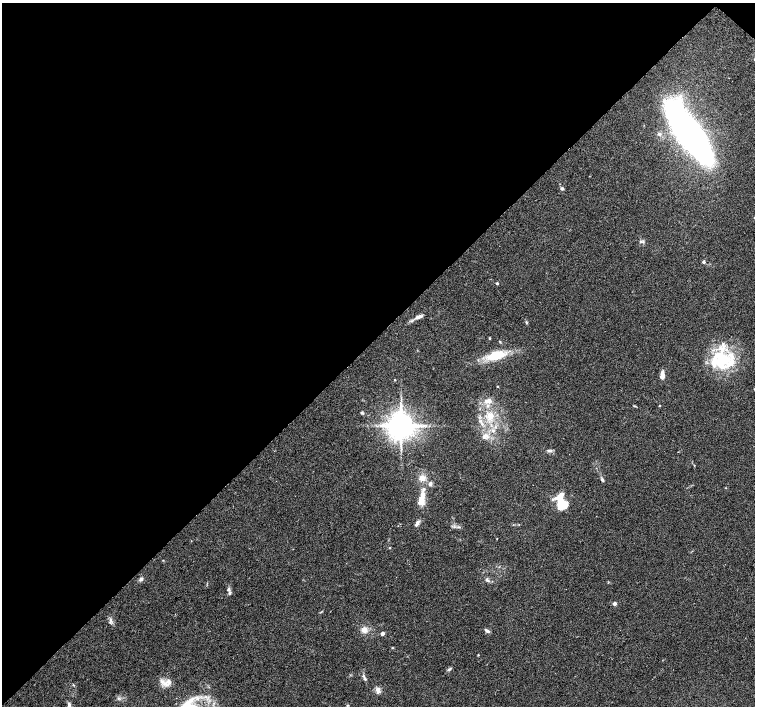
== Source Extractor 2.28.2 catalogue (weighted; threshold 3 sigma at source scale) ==
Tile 2 of 4 x 4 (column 2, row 1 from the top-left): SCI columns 1528-3032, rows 4411-5818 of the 6070 x 6070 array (HDU 1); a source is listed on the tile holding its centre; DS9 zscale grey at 2 x 2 block average (1 PNG px = mean of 2 x 2 image px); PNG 757 x 708 px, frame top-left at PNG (2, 3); no overlay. Shown black and unused: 48% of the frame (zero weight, under 2 of 3 exposures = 2% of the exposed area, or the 3 px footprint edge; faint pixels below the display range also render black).
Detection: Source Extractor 2.28.2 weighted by HDU 2 'WHT'; one run over the whole footprint, this tile lists its part. Background 0.118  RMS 0.0099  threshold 0.0445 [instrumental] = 3 sigma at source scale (4.5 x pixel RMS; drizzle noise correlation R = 1.50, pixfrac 1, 0.0396/0.0396 arcsec/px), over >= 5 px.
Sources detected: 60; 1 inside a brighter object's white glare — not listed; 8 inside a brighter listed object's ellipse — not listed separately; the other 51 listed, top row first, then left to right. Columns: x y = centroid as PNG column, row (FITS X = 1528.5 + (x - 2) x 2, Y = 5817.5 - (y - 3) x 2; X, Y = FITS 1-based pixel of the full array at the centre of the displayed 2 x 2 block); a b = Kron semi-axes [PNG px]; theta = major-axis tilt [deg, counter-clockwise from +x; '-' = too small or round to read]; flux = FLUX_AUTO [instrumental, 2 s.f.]
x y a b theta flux
689 133 40 13 -55 1900
659 134 5 4 - 4
562 189 4 3 - 3.9
641 241 9 3 -4 4.2
704 262 3 3 - 4.6
497 283 3 2 - 3.1
419 317 11 4 22 11
526 322 5 3 - 2.6
490 338 3 2 - 1.5
496 355 20 8 13 62
724 360 33 22 -10 130
662 375 11 4 83 12
395 380 3 2 - 1.3
497 386 2 2 - 1.7
488 401 12 6 15 16
660 405 2 2 - 1.6
634 406 4 2 - 1.9
362 413 5 3 - 3.1
490 416 11 9 -76 29
482 424 5 2 - 3.2
401 425 7 6 - 3800
493 431 4 4 - 5.9
485 436 10 8 8 15
549 451 8 3 -13 4.6
422 478 8 7 - 16
602 480 6 3 -57 4
430 484 3 3 - 9.4
421 501 10 8 72 22
561 503 8 7 - 87
418 522 7 5 33 6
459 527 4 2 - 2.7
497 539 2 2 - 0.81
390 548 3 3 - 1.6
163 560 3 2 - 1.1
141 579 5 4 - 5.5
487 580 8 4 -47 5.1
229 593 5 4 - 4.4
615 604 3 2 - 13
110 620 5 3 - 5.1
364 630 8 7 - 14
487 631 7 3 -36 6.3
382 634 3 2 - 10
392 648 3 3 - 1.6
478 655 3 2 - 1.6
450 669 6 3 45 4
364 678 8 3 -70 4.9
166 683 9 5 45 12
378 690 9 6 -74 9.4
118 698 5 2 - 2.5
69 705 8 4 -77 8.5
348 705 4 3 - 1.9
Isophote crosses this tile's border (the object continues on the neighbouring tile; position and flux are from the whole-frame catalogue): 1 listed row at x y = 69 705